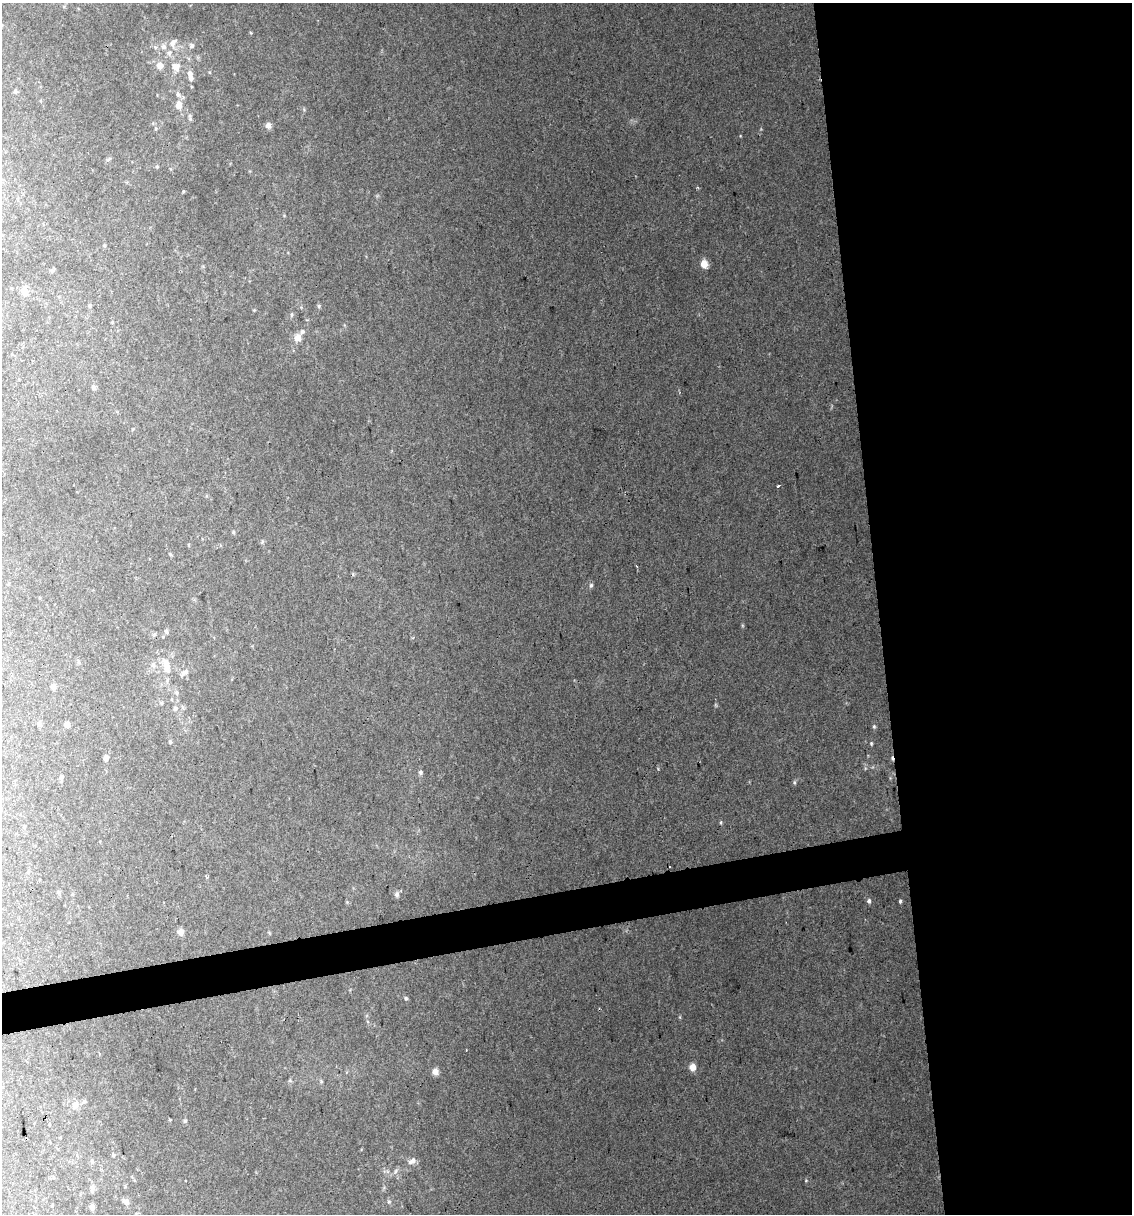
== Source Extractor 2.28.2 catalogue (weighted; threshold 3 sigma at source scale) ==
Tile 8 of 4 x 4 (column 4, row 2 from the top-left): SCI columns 3417-4546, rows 2423-3634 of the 4616 x 4845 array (HDU 1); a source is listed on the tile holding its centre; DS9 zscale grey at full resolution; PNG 1134 x 1216 px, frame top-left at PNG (2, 3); no overlay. Shown black and unused: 25% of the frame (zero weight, under 2 of 3 exposures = <1% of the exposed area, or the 3 px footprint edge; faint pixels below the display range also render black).
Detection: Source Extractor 2.28.2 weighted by HDU 2 'WHT'; one run over the whole footprint, this tile lists its part. Background 0.0617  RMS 0.0076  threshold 0.0344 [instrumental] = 3 sigma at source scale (4.5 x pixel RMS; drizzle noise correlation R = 1.50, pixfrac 1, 0.0396/0.0396 arcsec/px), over >= 5 px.
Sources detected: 80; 2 cosmic-ray / hot-pixel residue — not listed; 2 inside a brighter listed object's ellipse — not listed separately; the other 76 listed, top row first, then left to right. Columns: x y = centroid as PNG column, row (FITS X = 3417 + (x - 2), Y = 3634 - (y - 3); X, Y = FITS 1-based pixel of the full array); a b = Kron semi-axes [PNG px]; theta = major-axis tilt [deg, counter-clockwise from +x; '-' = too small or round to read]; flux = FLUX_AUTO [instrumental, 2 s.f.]
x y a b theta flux
173 43 12 8 58 4.8
191 46 6 6 - 2.1
155 47 6 5 - 1.4
160 65 6 6 - 7.8
176 67 13 12 - 7.7
190 75 14 6 -78 5.7
15 91 5 5 - 1.2
178 94 8 6 -55 2.7
179 105 6 6 - 8.4
190 117 11 5 -87 1.9
268 126 8 7 - 3.2
157 167 4 4 - 0.95
183 191 4 3 - 0.7
104 245 4 4 - 0.84
704 264 7 6 - 8.8
24 291 6 5 - 13
90 306 5 4 - 1.2
319 306 6 5 - 1.3
292 314 7 4 83 1.2
112 322 4 3 - 0.68
302 331 7 6 - 1.9
298 338 6 5 - 9.6
93 387 6 5 - 1.8
778 486 4 2 - 0.87
233 532 5 4 - 0.94
262 541 6 4 -72 0.98
170 554 6 3 -71 0.92
637 566 3 2 - 0.85
591 585 7 5 75 1.5
166 631 5 4 - 1.5
78 662 7 3 -82 1.2
153 665 8 6 90 2.5
166 666 16 7 -70 8.8
184 672 12 6 33 3.2
53 687 6 5 - 3.1
176 692 7 5 -88 1.4
162 703 5 3 - 0.8
175 709 6 5 - 1.7
39 724 7 6 - 1.7
67 725 7 6 - 3
874 726 6 4 -70 1.1
170 742 4 4 - 0.97
871 743 5 4 - 0.92
106 758 6 5 - 2.6
421 772 5 5 - 1.5
61 778 7 5 82 1.8
794 782 6 4 -84 1.1
721 822 4 4 - 0.87
24 826 5 3 - 0.67
28 872 5 4 - 0.85
206 876 4 3 - 1.6
58 892 6 4 43 1
397 894 7 6 - 2.6
869 901 6 5 - 1.8
900 901 4 3 - 1
180 932 7 7 - 4.6
406 998 5 5 - 1.2
466 1050 2 2 - 0.56
100 1054 3 2 - 0.69
692 1067 6 6 - 7.3
435 1071 8 8 - 3.7
290 1080 6 4 73 1.1
321 1081 6 4 -73 0.94
84 1101 6 5 - 1.2
75 1105 10 8 73 4.4
170 1120 3 3 - 1
185 1121 5 5 - 1.3
113 1155 5 5 - 0.93
412 1161 12 7 25 4
92 1162 7 5 -90 1.8
396 1171 7 5 60 1.9
806 1180 5 3 - 0.68
92 1189 13 5 -87 2.9
126 1202 7 6 - 4.6
389 1202 7 5 69 1.5
92 1207 8 6 -66 3
Unlisted compact peaks at least as high as the median listed source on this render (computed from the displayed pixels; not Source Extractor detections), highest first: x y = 658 769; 680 1017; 740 136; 865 768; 742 625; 251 33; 353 574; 304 110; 697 187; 347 902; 254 310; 209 72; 715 704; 377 196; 384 1187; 361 1149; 284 215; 350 990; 873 767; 156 129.